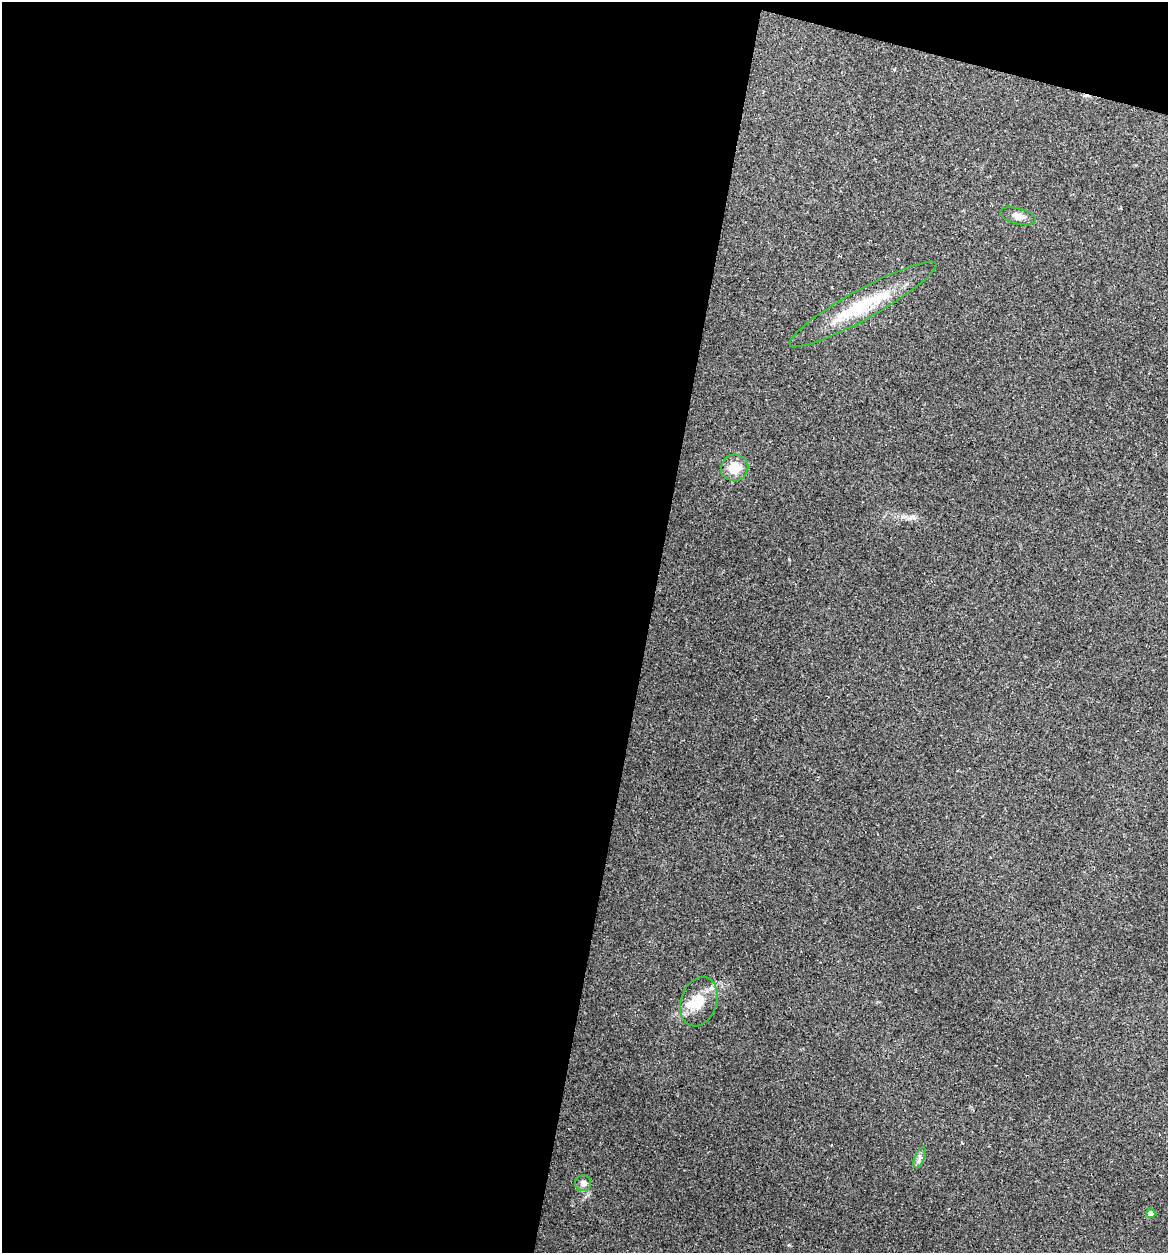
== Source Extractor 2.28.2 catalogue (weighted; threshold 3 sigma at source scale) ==
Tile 1 of 4 x 4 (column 1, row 1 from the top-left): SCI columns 121-1286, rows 3753-5003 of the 5029 x 5032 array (HDU 1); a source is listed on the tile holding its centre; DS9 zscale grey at full resolution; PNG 1170 x 1255 px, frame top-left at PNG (2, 2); each listed source drawn as its Kron ellipse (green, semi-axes under 4 px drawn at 4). Shown black and unused: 57% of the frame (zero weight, under 2 of 3 exposures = <1% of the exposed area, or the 3 px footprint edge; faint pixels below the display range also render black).
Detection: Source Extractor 2.28.2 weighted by HDU 2 'WHT'; one run over the whole footprint, this tile lists its part. Background 0.137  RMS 0.007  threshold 0.0314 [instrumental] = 3 sigma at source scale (4.5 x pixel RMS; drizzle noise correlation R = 1.50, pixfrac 1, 0.05/0.05 arcsec/px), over >= 5 px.
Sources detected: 9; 1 cosmic-ray / hot-pixel residue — neither listed nor drawn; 1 inside a brighter listed object's ellipse — not listed separately; the other 7 listed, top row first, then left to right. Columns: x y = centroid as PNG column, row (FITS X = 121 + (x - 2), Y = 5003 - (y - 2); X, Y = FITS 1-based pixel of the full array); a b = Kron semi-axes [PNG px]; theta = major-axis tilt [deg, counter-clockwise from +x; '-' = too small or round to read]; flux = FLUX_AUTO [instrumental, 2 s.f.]
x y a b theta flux
1018 216 18 8 -13 4.3
863 304 83 15 29 42
734 468 14 13 - 13
699 1002 25 18 71 14
920 1158 11 5 68 2.6
583 1183 8 8 - 3.6
1151 1213 5 4 - 4.5